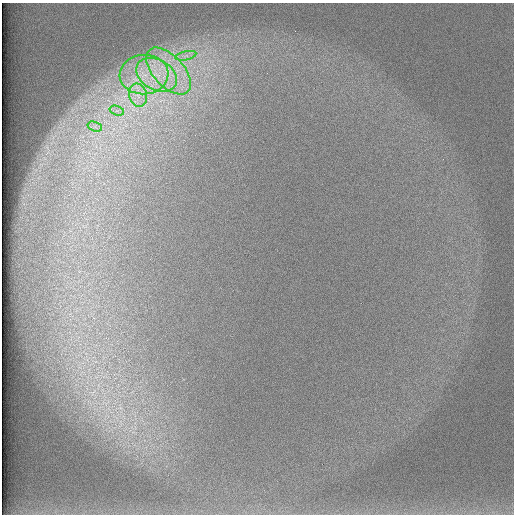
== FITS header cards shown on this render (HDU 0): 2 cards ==
NAXIS1  =                  512 /
NAXIS2  =                  512 /

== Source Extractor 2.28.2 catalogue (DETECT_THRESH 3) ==
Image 512 x 512 px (HDU 0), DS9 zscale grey, 1 PNG px = 1 image px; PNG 516 x 516 px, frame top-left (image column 1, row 512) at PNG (2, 3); each listed source drawn as its Kron ellipse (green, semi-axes under 4 px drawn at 4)
Background 98.3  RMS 2.9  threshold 8.69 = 3 sigma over >= 5 px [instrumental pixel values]
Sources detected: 7; all 7 listed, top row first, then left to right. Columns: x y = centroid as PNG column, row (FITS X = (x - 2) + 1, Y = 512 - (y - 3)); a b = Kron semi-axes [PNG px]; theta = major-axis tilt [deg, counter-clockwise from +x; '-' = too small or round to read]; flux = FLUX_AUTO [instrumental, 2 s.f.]
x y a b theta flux
186 56 11 4 13 890
168 71 28 15 -47 9000
144 75 24 19 4 9500
157 75 22 15 -29 7200
138 95 12 9 -73 2200
117 111 7 4 -18 680
95 127 7 4 -18 620